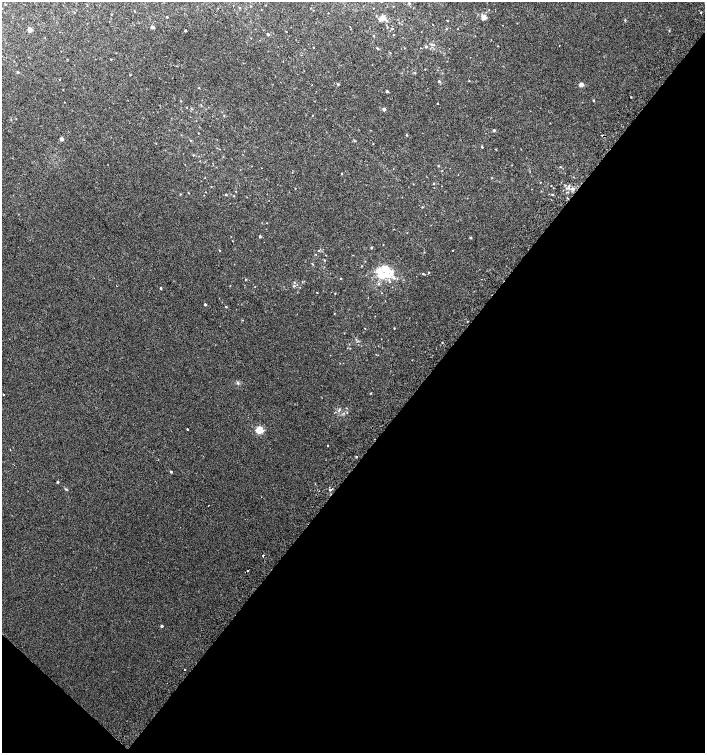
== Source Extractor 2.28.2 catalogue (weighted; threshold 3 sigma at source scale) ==
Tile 15 of 4 x 4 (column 3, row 4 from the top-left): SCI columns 3016-4420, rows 38-1539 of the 6094 x 6074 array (HDU 1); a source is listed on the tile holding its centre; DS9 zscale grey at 2 x 2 block average (1 PNG px = mean of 2 x 2 image px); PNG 707 x 755 px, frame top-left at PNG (2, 2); no overlay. Shown black and unused: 41% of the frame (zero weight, under 2 of 3 exposures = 2% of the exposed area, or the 3 px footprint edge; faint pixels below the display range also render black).
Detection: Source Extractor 2.28.2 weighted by HDU 2 'WHT'; one run over the whole footprint, this tile lists its part. Background 0.0399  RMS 0.012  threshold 0.0562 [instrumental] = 3 sigma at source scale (4.5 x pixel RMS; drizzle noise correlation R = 1.50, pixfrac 1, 0.0396/0.0396 arcsec/px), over >= 5 px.
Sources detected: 113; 2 cosmic-ray / hot-pixel residue — not listed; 8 inside a brighter listed object's ellipse — not listed separately; the other 103 listed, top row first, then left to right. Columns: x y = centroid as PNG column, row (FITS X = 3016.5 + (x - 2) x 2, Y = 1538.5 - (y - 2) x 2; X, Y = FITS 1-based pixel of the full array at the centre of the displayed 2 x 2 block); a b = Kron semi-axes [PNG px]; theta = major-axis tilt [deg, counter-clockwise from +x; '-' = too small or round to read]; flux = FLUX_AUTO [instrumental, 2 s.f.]
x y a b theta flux
409 3 3 2 - 2.2
5 4 3 2 - 1
239 8 3 2 - 1.5
135 11 2 2 - 1.2
701 12 2 2 - 5
167 17 2 2 - 1.4
484 17 2 2 - 47
383 18 5 4 - 15
447 20 2 2 - 1.4
625 20 3 2 - 1.6
152 27 3 3 - 6.7
446 29 2 2 - 1.3
30 30 3 2 - 27
185 31 2 2 - 3
268 34 3 2 - 3.6
393 35 2 2 - 1.8
431 44 3 3 - 2.7
313 47 2 2 - 1.3
426 47 3 3 - 2.7
377 48 3 2 - 2.2
390 53 2 2 - 1.5
111 59 2 2 - 1.2
425 69 2 2 - 1
18 72 3 2 - 2.3
415 73 3 2 - 1.7
130 75 2 2 - 1.3
59 79 2 2 - 2.7
439 81 3 2 - 4.9
469 81 2 2 - 1.2
338 84 3 2 - 2
581 85 2 2 - 34
199 88 2 2 - 1.5
387 91 3 3 - 3.6
593 100 2 2 - 2.2
437 103 2 2 - 2
384 109 2 2 - 14
224 115 2 2 - 1.1
494 130 2 2 - 4.9
198 133 2 2 - 1.1
407 135 3 2 - 1.7
61 139 3 3 - 7.8
354 140 3 2 - 1.8
482 147 2 2 - 2
223 157 2 2 - 0.91
438 166 2 2 - 1.5
560 167 2 2 - 1.4
342 173 2 2 - 1.4
458 175 2 2 - 1.1
434 183 2 2 - 1.9
441 186 2 2 - 1
569 186 4 3 - 5.2
211 187 2 2 - 1.3
295 188 2 2 - 0.91
573 189 5 4 - 6.6
236 191 2 2 - 1.1
188 193 3 2 - 1.1
180 194 3 2 - 1.5
226 195 2 2 - 2.5
552 195 2 2 - 7.5
234 196 2 2 - 1.4
422 207 2 2 - 1.5
267 223 2 2 - 1
260 236 2 2 - 5
471 237 3 2 - 1.7
371 248 2 2 - 3.2
220 250 2 2 - 1.4
319 251 3 2 - 1.9
316 254 2 2 - 0.89
324 260 3 2 - 1.6
312 264 3 2 - 1.6
362 266 2 2 - 1.3
385 268 15 9 -9 33
429 272 2 2 - 1.5
423 274 2 2 - 1.9
393 277 4 4 - 4.5
341 278 2 2 - 1.4
245 279 2 2 - 1.3
379 284 4 3 - 3.7
294 286 4 2 - 2.1
161 288 2 2 - 3.9
317 292 2 2 - 3.3
335 293 2 2 - 1.3
382 293 2 2 - 0.95
205 304 2 2 - 4.7
226 307 2 2 - 2.2
394 328 2 2 - 1.7
356 339 3 2 - 1.8
442 342 2 2 - 1.3
350 348 2 2 - 0.96
238 383 4 3 - 3.4
371 393 2 2 - 1.9
3 394 2 2 - 6
339 409 3 2 - 2.3
187 429 2 2 - 8.2
259 430 3 3 - 150
328 446 2 2 - 1.5
356 457 2 2 - 2.1
171 472 2 2 - 4.1
58 482 2 2 - 3.5
330 490 3 3 - 4.1
263 556 2 2 - 10
162 626 3 2 - 4
185 669 2 2 - 4.4
Diffuse or blended objects may show on this block-average render without a row.